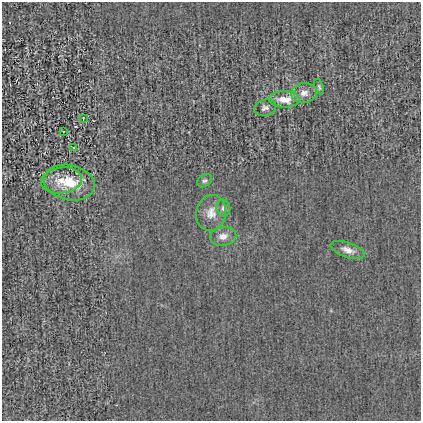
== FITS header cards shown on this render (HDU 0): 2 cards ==
NAXIS1  =                  419
NAXIS2  =                  419

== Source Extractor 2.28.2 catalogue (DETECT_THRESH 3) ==
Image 419 x 419 px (HDU 0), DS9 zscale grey, 1 PNG px = 1 image px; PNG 423 x 423 px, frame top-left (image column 1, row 419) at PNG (2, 2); each listed source drawn as its Kron ellipse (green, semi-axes under 4 px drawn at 4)
Background -0.00137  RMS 0.027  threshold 0.081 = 3 sigma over >= 5 px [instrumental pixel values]
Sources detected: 14; all 14 listed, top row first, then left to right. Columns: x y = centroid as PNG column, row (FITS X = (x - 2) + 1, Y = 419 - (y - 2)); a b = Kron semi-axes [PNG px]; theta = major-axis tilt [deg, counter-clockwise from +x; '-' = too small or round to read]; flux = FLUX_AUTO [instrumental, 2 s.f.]
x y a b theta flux
319 87 8 4 -71 3.1
304 93 13 10 6 14
284 99 15 8 -1 29
265 108 11 8 13 6.9
83 118 3 2 - 1.3
63 131 2 2 - 1.1
73 147 3 3 - 8.1
61 180 20 13 6 33
205 181 8 5 34 4.4
69 183 26 17 -12 56
223 208 8 7 - 7.2
211 213 18 15 78 23
223 236 13 9 10 14
347 250 18 7 -20 13